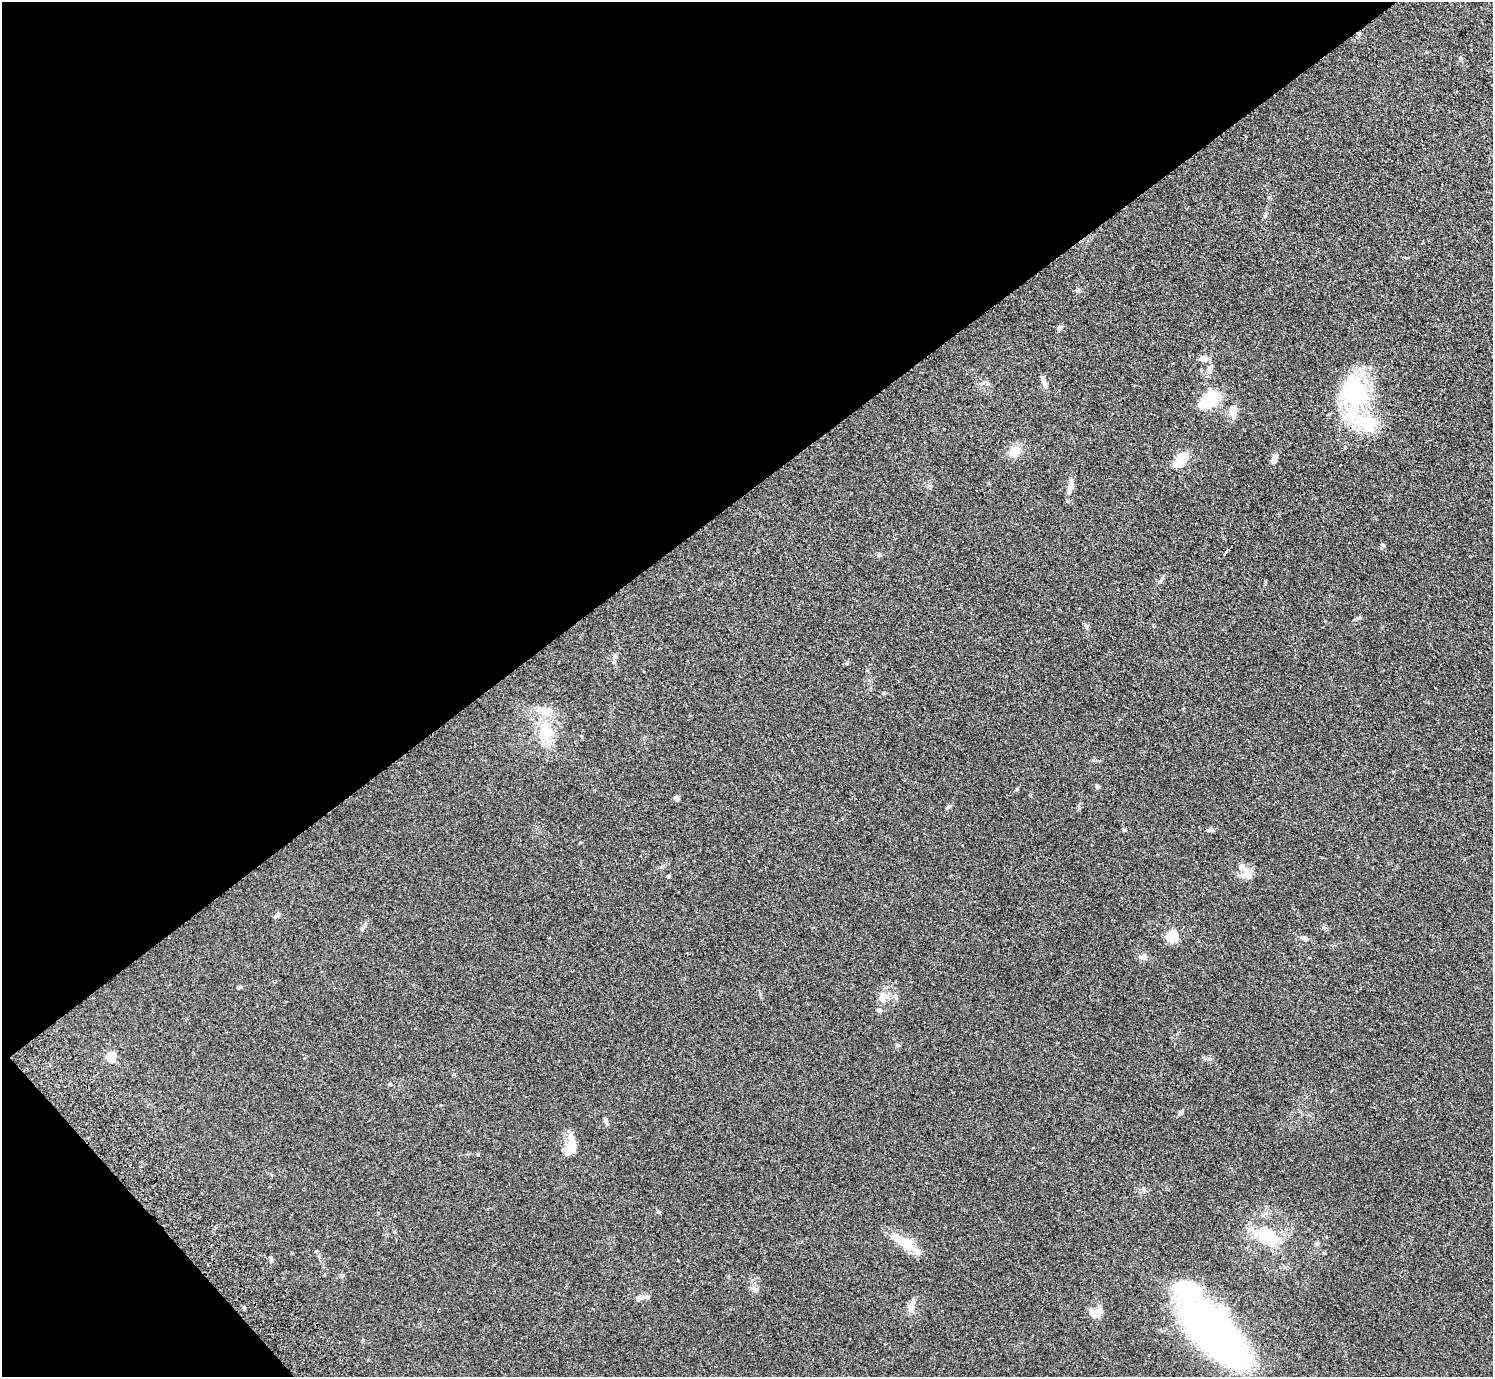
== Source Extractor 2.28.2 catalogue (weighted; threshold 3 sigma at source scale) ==
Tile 5 of 4 x 4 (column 1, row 2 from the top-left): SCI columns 47-1537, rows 2951-4325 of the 6057 x 6041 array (HDU 1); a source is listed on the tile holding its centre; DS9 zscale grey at full resolution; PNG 1495 x 1379 px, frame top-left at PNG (2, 2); no overlay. Shown black and unused: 38% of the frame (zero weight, under 2 of 3 exposures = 3% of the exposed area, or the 3 px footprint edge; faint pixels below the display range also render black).
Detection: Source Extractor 2.28.2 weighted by HDU 2 'WHT'; one run over the whole footprint, this tile lists its part. Background 0.19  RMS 0.011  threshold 0.05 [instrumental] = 3 sigma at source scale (4.5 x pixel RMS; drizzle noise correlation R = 1.50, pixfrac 1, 0.05/0.05 arcsec/px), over >= 5 px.
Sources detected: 52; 1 inside a brighter object's white glare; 1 cosmic-ray / hot-pixel residue — not listed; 6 inside a brighter listed object's ellipse — not listed separately; the other 44 listed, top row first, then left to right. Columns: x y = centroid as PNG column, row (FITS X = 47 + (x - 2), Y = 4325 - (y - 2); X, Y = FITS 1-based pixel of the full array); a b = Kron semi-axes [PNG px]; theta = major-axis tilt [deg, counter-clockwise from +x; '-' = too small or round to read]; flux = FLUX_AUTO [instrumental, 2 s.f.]
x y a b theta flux
1059 328 7 5 73 2.3
1203 358 13 7 4 5.2
1210 367 8 8 - 4.1
1044 384 13 6 -66 4.5
1354 392 40 36 -68 100
1209 399 19 12 31 51
1233 411 18 10 -82 9.6
1015 451 15 11 42 13
1274 459 13 6 69 5.1
1181 460 14 7 42 31
1070 486 22 7 75 7.4
1383 545 6 4 -70 1.4
1226 552 6 3 48 9.2
879 555 5 5 - 1.6
1160 580 11 4 53 2.4
1086 626 7 5 -77 2.2
614 662 9 4 89 2.5
546 731 32 15 -80 30
1097 787 6 5 - 1.8
676 798 6 5 - 2.9
948 807 7 5 28 1.8
1209 830 11 4 14 2.5
1246 872 23 12 -63 11
668 876 5 4 - 1.6
277 915 9 4 38 2.1
365 925 7 5 59 2.3
1172 936 5 5 - 100
1304 938 7 5 -29 2.3
1143 957 9 7 17 4.1
239 987 5 4 - 1.6
883 997 17 9 -82 8.4
111 1056 6 5 - 51
1181 1112 9 3 45 1.8
606 1121 10 5 -74 3
572 1147 23 12 -80 18
1269 1236 32 28 -54 45
904 1243 44 9 -35 24
271 1260 7 5 70 1.9
755 1289 8 7 - 4.2
640 1298 14 6 8 5.1
911 1306 19 7 71 7.4
244 1308 4 4 - 1.4
1095 1312 11 8 12 17
1215 1338 70 32 -46 490
Unlisted compact peaks at least as high as the median listed source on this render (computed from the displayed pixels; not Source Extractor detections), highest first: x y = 1017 789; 898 1045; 1210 1059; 1125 830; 454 1074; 390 1084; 1359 618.